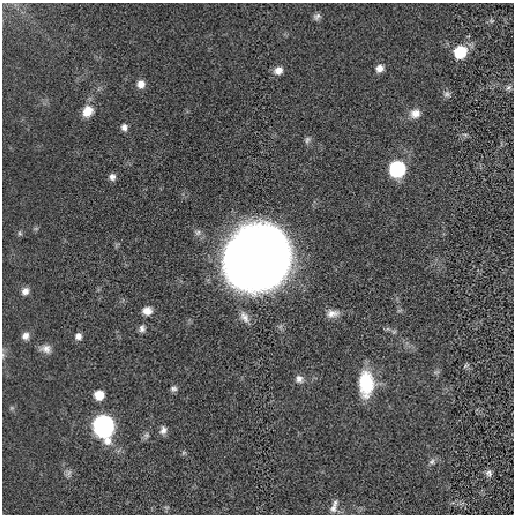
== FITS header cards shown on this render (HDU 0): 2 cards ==
NAXIS1  =                  512 / length of data axis 1
NAXIS2  =                  512 / length of data axis 2

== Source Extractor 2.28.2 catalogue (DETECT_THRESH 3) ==
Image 512 x 512 px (HDU 0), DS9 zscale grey, 1 PNG px = 1 image px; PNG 516 x 516 px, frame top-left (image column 1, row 512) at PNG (2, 3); no overlay
Background -2.04e-04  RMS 0.0016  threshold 0.0049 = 3 sigma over >= 5 px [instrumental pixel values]
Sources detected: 46; all 46 listed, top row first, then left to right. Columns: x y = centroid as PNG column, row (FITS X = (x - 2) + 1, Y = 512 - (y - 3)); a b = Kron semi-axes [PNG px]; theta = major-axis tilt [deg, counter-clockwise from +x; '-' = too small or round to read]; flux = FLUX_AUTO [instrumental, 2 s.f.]
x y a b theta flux
317 16 9 7 36 0.42
491 21 8 7 - 0.26
460 52 10 9 - 6.2
379 68 10 8 33 0.83
278 71 10 8 20 0.89
141 84 9 8 - 0.92
508 88 10 6 39 0.33
447 94 11 8 -28 0.44
88 111 14 12 41 1.7
415 113 13 11 23 1.1
124 127 8 7 - 0.55
465 135 9 5 -1 0.3
307 140 11 7 63 0.38
397 169 10 9 - 19
112 177 8 8 - 0.52
198 232 11 8 -3 0.46
20 233 7 5 -78 0.19
257 258 42 36 39 390
25 291 9 8 - 0.7
147 311 11 9 3 0.95
399 311 7 4 0 0.18
332 314 16 9 9 0.92
244 317 17 9 -61 0.88
142 329 9 7 86 0.46
388 329 7 4 -18 0.23
25 336 10 9 - 0.67
78 336 8 7 - 0.62
46 349 14 10 -12 0.83
3 355 8 5 -83 0.25
466 365 9 5 44 0.22
436 372 10 4 17 0.23
299 379 10 9 - 0.61
366 383 25 14 -90 6.3
174 389 8 7 - 0.39
99 395 8 7 - 2.3
12 408 6 5 - 0.18
103 426 11 10 - 78
163 430 11 8 79 0.6
146 435 10 9 - 0.41
184 453 7 5 30 0.17
432 462 8 7 - 0.38
68 473 11 8 63 0.45
489 473 8 7 - 0.45
335 502 10 6 79 0.34
166 507 8 4 0 0.2
333 508 12 10 67 0.71
At the frame edge (FLAGS 8, measured only in part): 1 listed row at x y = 3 355